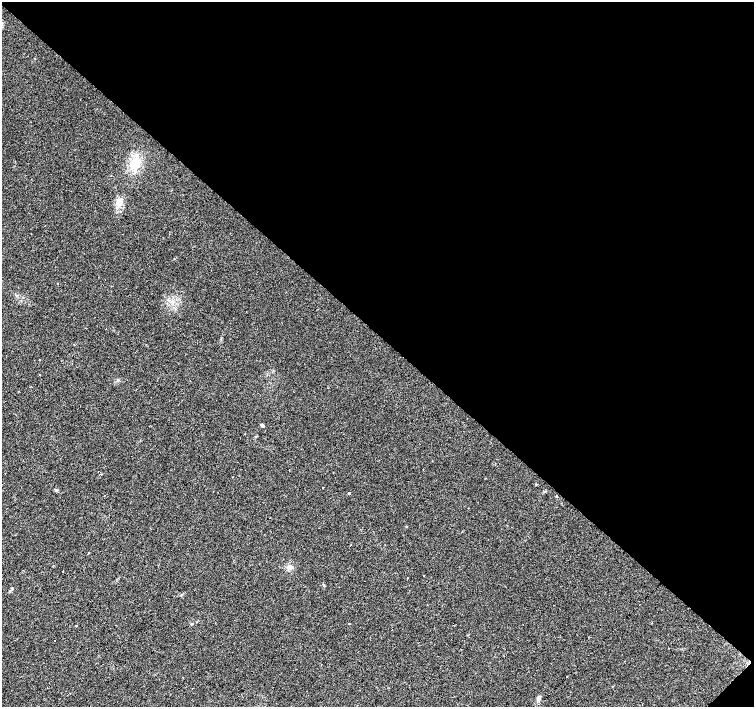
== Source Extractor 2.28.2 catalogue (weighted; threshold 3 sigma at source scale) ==
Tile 8 of 4 x 4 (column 4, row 2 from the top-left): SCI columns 4516-6019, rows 3046-4454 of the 6019 x 6023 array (HDU 1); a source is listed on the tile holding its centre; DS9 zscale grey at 2 x 2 block average (1 PNG px = mean of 2 x 2 image px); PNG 756 x 709 px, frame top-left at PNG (2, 2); no overlay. Shown black and unused: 47% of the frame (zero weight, under 2 of 3 exposures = <1% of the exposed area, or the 3 px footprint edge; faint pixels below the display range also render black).
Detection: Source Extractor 2.28.2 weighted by HDU 2 'WHT'; one run over the whole footprint, this tile lists its part. Background 0.0279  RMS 0.0059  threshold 0.0267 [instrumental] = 3 sigma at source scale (4.5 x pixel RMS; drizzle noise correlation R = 1.50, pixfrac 1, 0.0396/0.0396 arcsec/px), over >= 5 px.
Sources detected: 29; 4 cosmic-ray / hot-pixel residue — not listed; the other 25 listed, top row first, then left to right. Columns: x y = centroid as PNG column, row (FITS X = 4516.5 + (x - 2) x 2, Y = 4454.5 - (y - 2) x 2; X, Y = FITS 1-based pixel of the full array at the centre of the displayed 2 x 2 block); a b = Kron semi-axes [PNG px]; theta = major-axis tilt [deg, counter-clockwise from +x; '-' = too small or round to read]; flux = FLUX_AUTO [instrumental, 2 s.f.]
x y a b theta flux
135 163 11 10 - 21
119 203 9 5 -54 7.6
57 284 2 2 - 3.1
106 329 2 2 - 1.3
39 360 2 2 - 3.6
40 375 2 2 - 3.9
262 425 3 3 - 3.1
245 434 2 2 - 0.68
289 471 2 2 - 1
323 488 2 2 - 4.4
56 490 4 3 - 1.6
349 493 2 2 - 27
557 496 2 2 - 1.2
406 526 2 2 - 8.7
351 545 2 2 - 1.7
88 553 3 2 - 7.1
289 567 6 6 - 5.4
63 571 2 2 - 3
423 576 2 2 - 2.4
365 581 2 2 - 1.1
181 595 3 2 - 0.93
192 624 3 2 - 1
349 624 2 2 - 12
76 625 2 2 - 1
539 698 6 4 60 4.4
Diffuse or blended objects may show on this block-average render without a row.